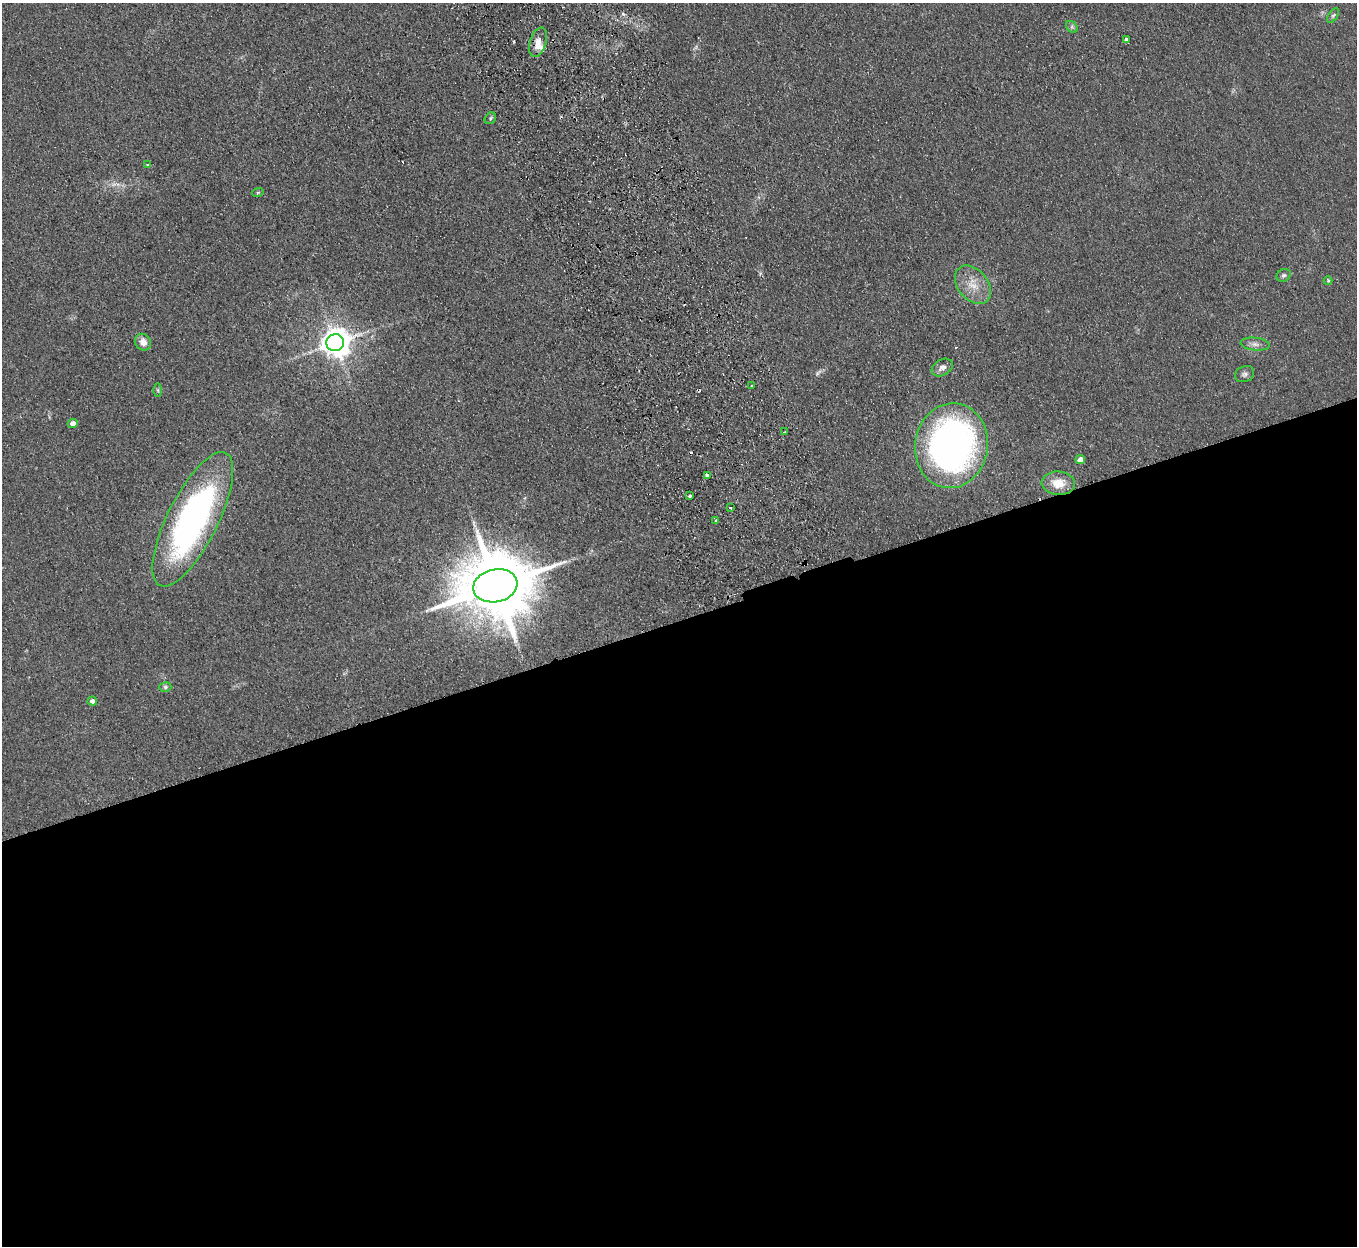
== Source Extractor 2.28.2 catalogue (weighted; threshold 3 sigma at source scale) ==
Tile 15 of 4 x 4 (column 3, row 4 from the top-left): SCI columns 2767-4121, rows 176-1419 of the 5532 x 5451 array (HDU 1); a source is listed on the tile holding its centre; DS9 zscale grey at full resolution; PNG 1359 x 1248 px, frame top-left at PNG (2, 3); each listed source drawn as its Kron ellipse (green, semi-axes under 4 px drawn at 4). Shown black and unused: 50% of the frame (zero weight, under 2 of 3 exposures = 3% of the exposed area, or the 3 px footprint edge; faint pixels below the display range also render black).
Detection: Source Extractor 2.28.2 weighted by HDU 2 'WHT'; one run over the whole footprint, this tile lists its part. Background 0.103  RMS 0.011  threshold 0.0513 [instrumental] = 3 sigma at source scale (4.5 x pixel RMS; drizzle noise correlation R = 1.50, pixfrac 1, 0.05/0.05 arcsec/px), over >= 5 px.
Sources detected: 37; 1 too faint to see at this stretch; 5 cosmic-ray / hot-pixel residue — neither listed nor drawn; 1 inside a brighter listed object's ellipse — not listed separately; the other 30 listed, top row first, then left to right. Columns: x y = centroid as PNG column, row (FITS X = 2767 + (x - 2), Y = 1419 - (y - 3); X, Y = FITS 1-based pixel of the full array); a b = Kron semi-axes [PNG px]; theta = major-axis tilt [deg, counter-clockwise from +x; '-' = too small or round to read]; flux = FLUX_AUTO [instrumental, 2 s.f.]
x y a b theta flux
1333 16 8 4 56 2.1
1072 27 7 5 -45 2.3
1126 39 4 3 - 10
538 42 15 8 72 11
490 118 6 5 - 1.9
147 165 3 3 - 2.5
258 192 6 3 20 1.3
1284 275 7 6 - 2.8
1328 281 4 4 - 1.2
973 285 22 15 -50 20
143 342 9 8 - 8.6
335 343 9 8 - 1700
1255 344 14 6 -6 5.5
942 368 11 8 31 5.9
1245 374 10 7 23 3.9
752 386 3 2 - 2.2
158 390 6 4 -88 1.6
73 423 5 4 - 8.3
784 432 3 2 - 1.5
951 446 42 36 81 510
1080 459 5 4 - 7.7
707 475 3 3 - 27
1058 483 17 11 -5 19
690 496 4 3 - 2.5
730 508 3 2 - 1.7
193 519 74 25 63 380
716 521 3 3 - 4.7
495 586 22 16 13 12000
165 687 6 5 - 2.2
92 701 5 4 - 5.5